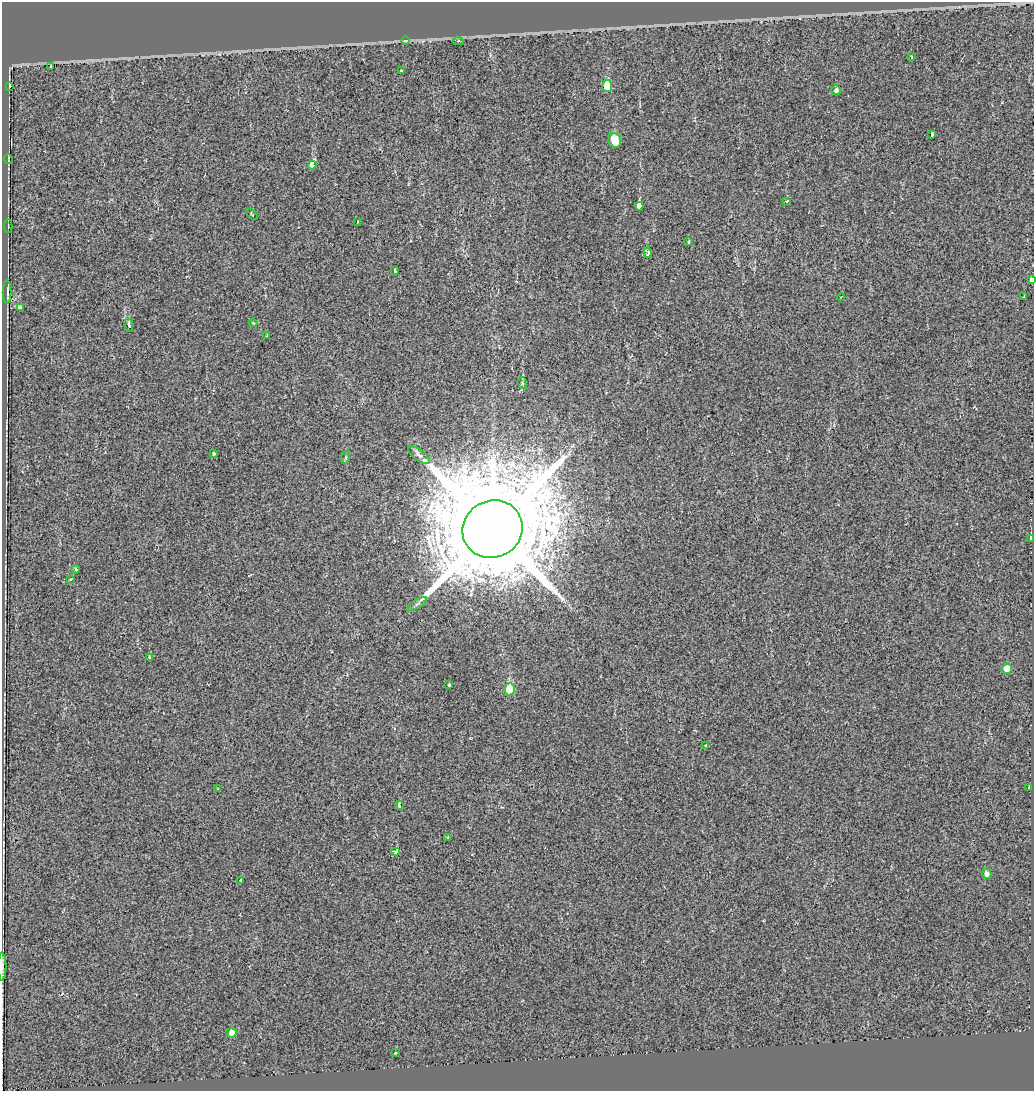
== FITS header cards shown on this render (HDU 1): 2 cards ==
NAXIS1  =                 1032
NAXIS2  =                 1089

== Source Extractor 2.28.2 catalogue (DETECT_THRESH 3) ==
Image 1032 x 1089 px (HDU 1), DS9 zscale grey, 1 PNG px = 1 image px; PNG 1036 x 1093 px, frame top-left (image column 1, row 1089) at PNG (2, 2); each listed source drawn as its Kron ellipse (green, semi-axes under 4 px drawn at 4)
Background -0.0482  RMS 0.019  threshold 0.0579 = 3 sigma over >= 5 px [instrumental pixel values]
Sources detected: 52; all 52 listed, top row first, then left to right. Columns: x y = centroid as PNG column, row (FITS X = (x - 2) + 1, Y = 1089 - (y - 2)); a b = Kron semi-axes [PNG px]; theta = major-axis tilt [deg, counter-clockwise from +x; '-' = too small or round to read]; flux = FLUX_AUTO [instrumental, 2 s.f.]
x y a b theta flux
406 41 4 3 - 6.3
458 41 5 4 - 1.9
912 57 3 2 - 0.77
51 66 3 3 - 8.3
401 71 3 3 - 4.6
9 86 4 3 - 45
607 86 6 5 - 44
836 90 5 5 - 4.8
932 134 3 3 - 4.3
615 140 7 6 - 24
8 159 5 2 - 1.1
312 165 4 4 - 44
787 201 3 3 - 5.1
639 206 4 4 - 44
252 214 7 2 -46 1.1
358 222 3 2 - 1.8
8 226 6 2 90 1
689 242 4 3 - 1.7
648 253 5 4 - 3.6
395 270 3 2 - 1.3
1031 280 3 3 - 27
7 292 12 2 90 1.6
1024 296 4 3 - 1.1
841 297 4 2 - 0.94
20 308 3 3 - 40
253 323 4 3 - 1.4
129 325 7 4 -81 3.6
267 336 3 3 - 1.9
522 383 6 3 -71 1.4
214 454 4 3 - 3.4
419 455 13 5 -35 5.8
346 457 7 4 72 2.4
492 529 30 28 31 30000
1031 538 3 3 - 9.8
76 569 3 3 - 14
71 579 3 3 - 1.7
417 604 11 3 31 2.8
149 657 3 3 - 8.7
1007 669 5 5 - 27
449 685 3 3 - 2.5
509 689 6 5 - 60
705 746 3 2 - 1.6
1029 788 3 3 - 6.7
218 789 3 2 - 0.82
399 805 5 3 - 8.4
448 837 4 2 - 1.2
396 852 3 3 - 98
987 874 5 4 - 6.1
240 880 3 3 - 3.9
2 967 14 2 90 2
232 1033 5 5 - 13
395 1053 3 3 - 1.5
At the frame edge (FLAGS 8, measured only in part): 2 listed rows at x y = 1031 280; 2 967